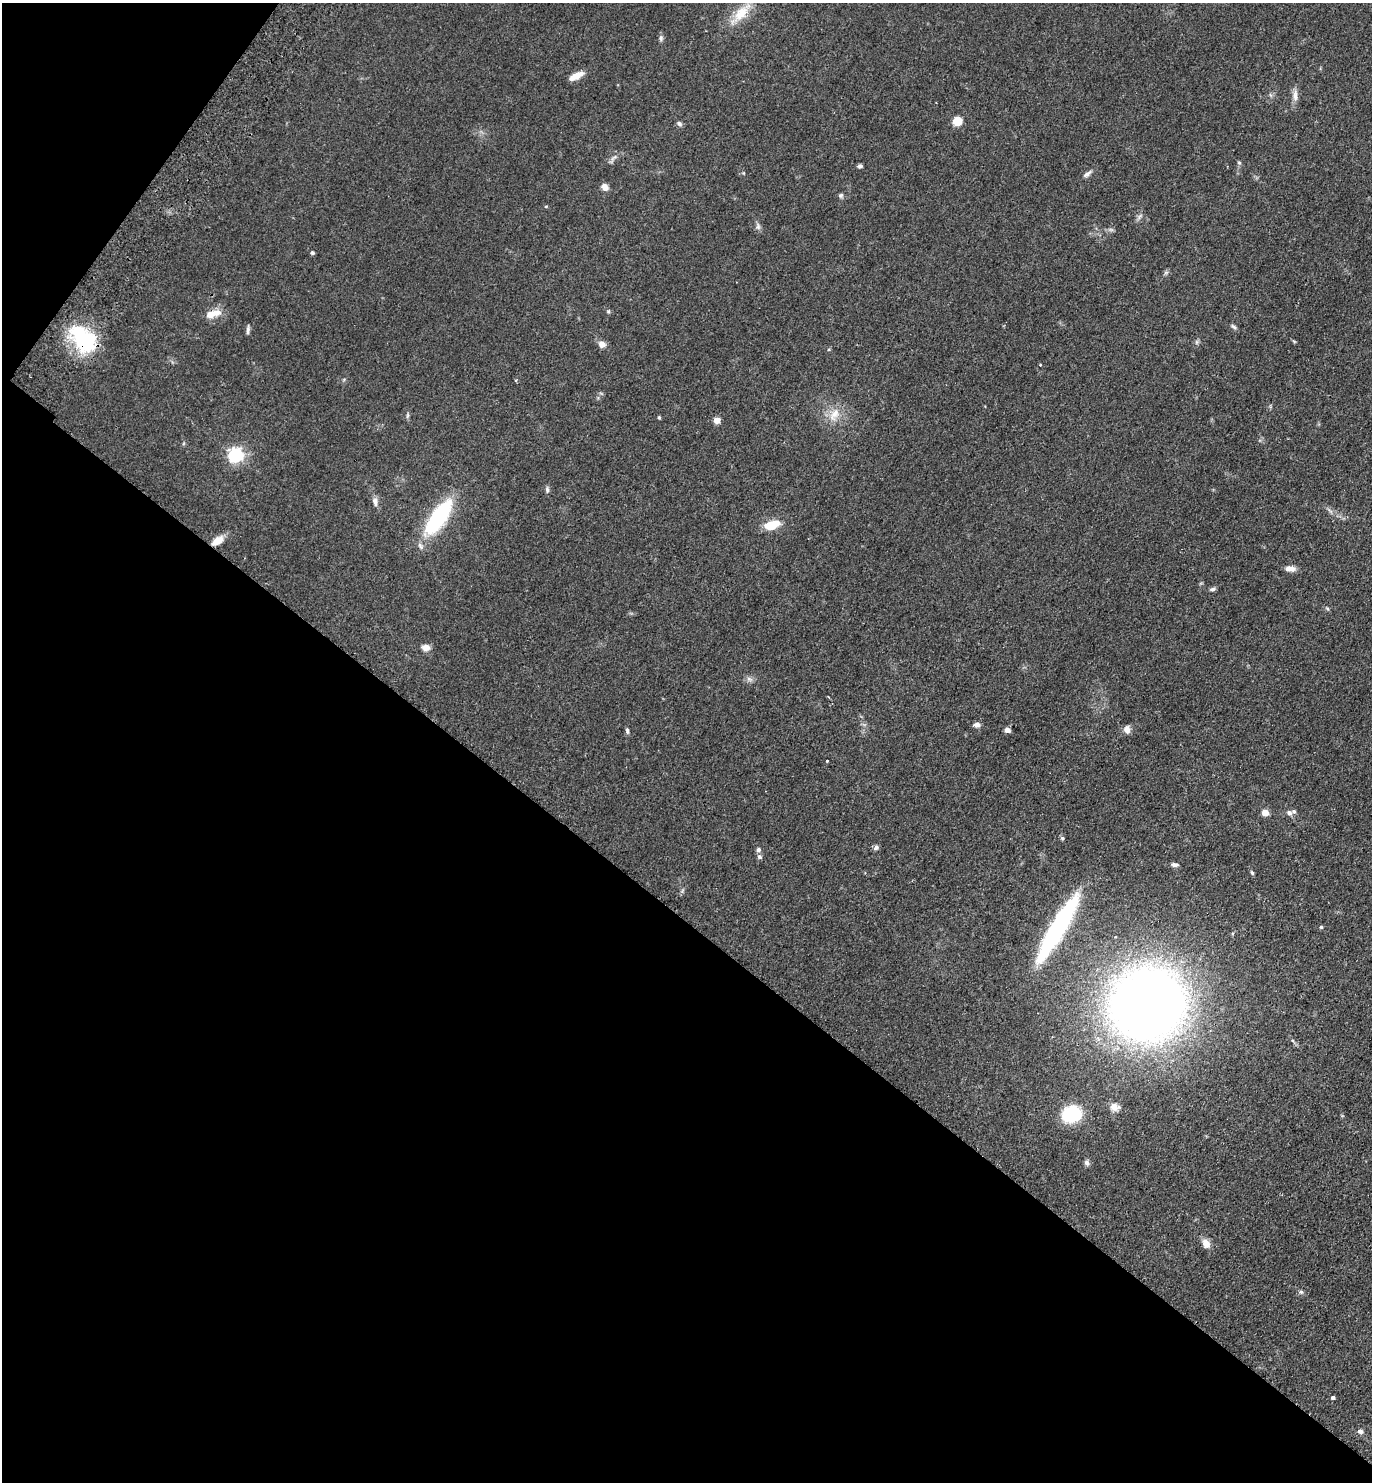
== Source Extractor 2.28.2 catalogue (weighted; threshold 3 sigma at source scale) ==
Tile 9 of 4 x 4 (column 1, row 3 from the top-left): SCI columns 204-1573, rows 1518-2997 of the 6024 x 5996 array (HDU 1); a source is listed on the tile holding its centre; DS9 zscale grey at full resolution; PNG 1374 x 1484 px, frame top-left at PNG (2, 3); no overlay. Shown black and unused: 41% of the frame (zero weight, under 2 of 3 exposures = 3% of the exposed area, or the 3 px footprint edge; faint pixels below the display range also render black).
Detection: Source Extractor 2.28.2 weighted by HDU 2 'WHT'; one run over the whole footprint, this tile lists its part. Background 0.0588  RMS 0.0079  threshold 0.0354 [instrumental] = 3 sigma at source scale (4.5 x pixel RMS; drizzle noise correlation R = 1.50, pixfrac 1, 0.05/0.05 arcsec/px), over >= 5 px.
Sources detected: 64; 1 inside a brighter listed object's ellipse — not listed separately; the other 63 listed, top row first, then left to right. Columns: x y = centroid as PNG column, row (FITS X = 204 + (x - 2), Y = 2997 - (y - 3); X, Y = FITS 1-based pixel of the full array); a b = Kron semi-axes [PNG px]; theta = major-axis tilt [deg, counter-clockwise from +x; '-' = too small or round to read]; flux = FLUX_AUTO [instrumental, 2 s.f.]
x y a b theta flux
741 13 36 12 46 17
661 38 9 5 82 1.8
576 76 17 6 28 8
1295 96 17 6 -90 4.7
957 121 7 7 - 13
679 124 8 5 -38 1.7
614 157 13 3 41 2.1
1239 163 6 3 -19 0.84
860 166 6 4 4 1.6
1087 174 11 5 37 2.6
605 187 9 7 -60 4
841 195 6 5 - 1.5
546 206 4 3 - 0.64
758 227 8 6 90 2.1
312 253 4 4 - 1.4
1166 272 7 4 19 1.2
608 311 5 4 - 0.97
212 314 21 8 16 10
1233 327 9 4 -41 1.6
248 329 9 5 84 2
83 339 39 23 -53 57
1197 342 7 4 90 1.3
602 344 9 7 -47 4.4
1040 365 3 3 - 0.73
834 414 21 11 59 9.9
408 415 8 3 71 1.2
659 417 4 3 - 0.92
717 420 5 4 - 12
236 455 6 6 - 210
547 489 9 5 -85 1.7
375 502 13 6 -78 3.4
438 518 41 14 55 71
772 525 20 10 16 14
217 541 14 8 32 8.6
1290 569 11 6 -4 5.2
1212 589 8 5 9 1.6
1327 608 5 4 - 0.95
426 647 11 8 0 4.1
749 679 8 4 -36 1.9
977 725 8 6 -6 2.7
1127 729 9 7 -87 4.1
1007 730 5 4 - 5.6
627 731 8 4 -83 1.6
827 761 3 3 - 2.4
1265 813 5 4 - 15
1289 813 8 7 - 2.9
1062 838 5 4 - 1.1
876 848 7 6 - 1.9
758 850 6 5 - 2
759 857 6 6 - 1.7
1174 865 8 5 -6 2
1252 873 6 4 -70 1.3
1321 927 5 5 - 0.89
1058 928 76 14 60 120
1115 937 3 3 - 0.82
1147 1004 54 51 31 840
1114 1107 13 9 -7 4.6
1071 1114 15 12 16 54
1087 1162 7 6 - 2.3
1206 1243 13 8 -64 5.5
1301 1292 6 5 - 1.3
1333 1397 4 4 - 1.7
1360 1432 6 6 - 2.5
Overlapping masked pixels (flux is a lower limit): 2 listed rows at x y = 83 339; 217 541